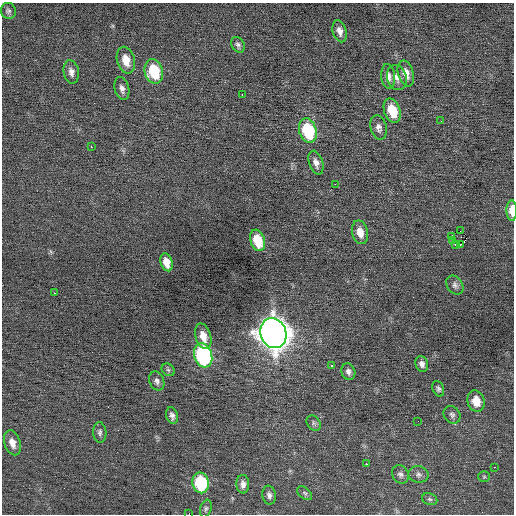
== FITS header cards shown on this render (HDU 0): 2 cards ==
NAXIS1  =                  512 / Axis length
NAXIS2  =                  512 / Axis length

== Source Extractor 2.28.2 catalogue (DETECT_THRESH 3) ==
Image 512 x 512 px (HDU 0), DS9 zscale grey, 1 PNG px = 1 image px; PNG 516 x 516 px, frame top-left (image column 1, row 512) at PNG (2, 3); each listed source drawn as its Kron ellipse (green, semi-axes under 4 px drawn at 4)
Background 0.0146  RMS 0.72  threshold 2.17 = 3 sigma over >= 5 px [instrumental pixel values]
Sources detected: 57; all 57 listed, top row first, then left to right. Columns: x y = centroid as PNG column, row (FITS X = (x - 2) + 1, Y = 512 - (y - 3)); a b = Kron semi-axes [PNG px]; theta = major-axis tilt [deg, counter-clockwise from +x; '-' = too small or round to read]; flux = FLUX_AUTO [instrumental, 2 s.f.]
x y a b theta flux
8 11 8 7 - 130
340 31 11 7 -75 290
238 45 8 6 -59 130
126 60 14 8 -75 680
154 71 12 9 -75 2100
71 72 12 7 -79 260
406 73 13 7 -74 440
388 76 12 7 -85 290
397 77 13 9 -70 330
122 89 11 7 -75 230
242 95 3 2 - 250
392 111 12 8 -70 1200
441 121 3 2 - 62
379 128 12 8 -77 240
308 131 12 8 -72 3100
91 147 3 2 - 130
316 163 12 7 -73 270
335 184 2 2 - 280
512 210 10 5 -90 590
460 231 2 2 - 100
360 232 12 8 -76 500
451 237 2 2 - 310
258 240 11 7 -71 1300
452 240 3 2 - 140
455 244 3 2 - 430
461 244 2 2 - 49
167 262 9 6 -72 520
455 285 10 7 -56 180
54 293 3 2 - 97
273 333 15 12 -71 67000
203 336 13 7 -74 550
203 355 12 9 -73 7200
422 364 8 6 -69 210
332 366 3 3 - 480
168 370 7 5 -43 110
348 372 8 6 -71 180
157 381 10 7 -66 190
438 389 8 5 -69 110
476 401 11 8 -72 660
452 415 9 8 - 160
172 416 8 5 -73 180
418 421 2 2 - 97
314 423 8 6 -50 120
100 432 10 6 -86 160
12 443 13 8 -72 430
366 464 2 2 - 300
494 467 2 2 - 240
400 474 10 8 -57 170
419 474 10 8 -11 200
484 477 6 5 - 73
201 483 10 8 -77 3100
243 484 9 6 -89 230
305 493 8 5 -40 110
269 495 9 6 -79 190
430 499 8 5 -20 120
206 509 9 5 73 120
189 514 2 2 - 1000
At the frame edge (FLAGS 8, measured only in part): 2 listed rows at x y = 512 210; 189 514